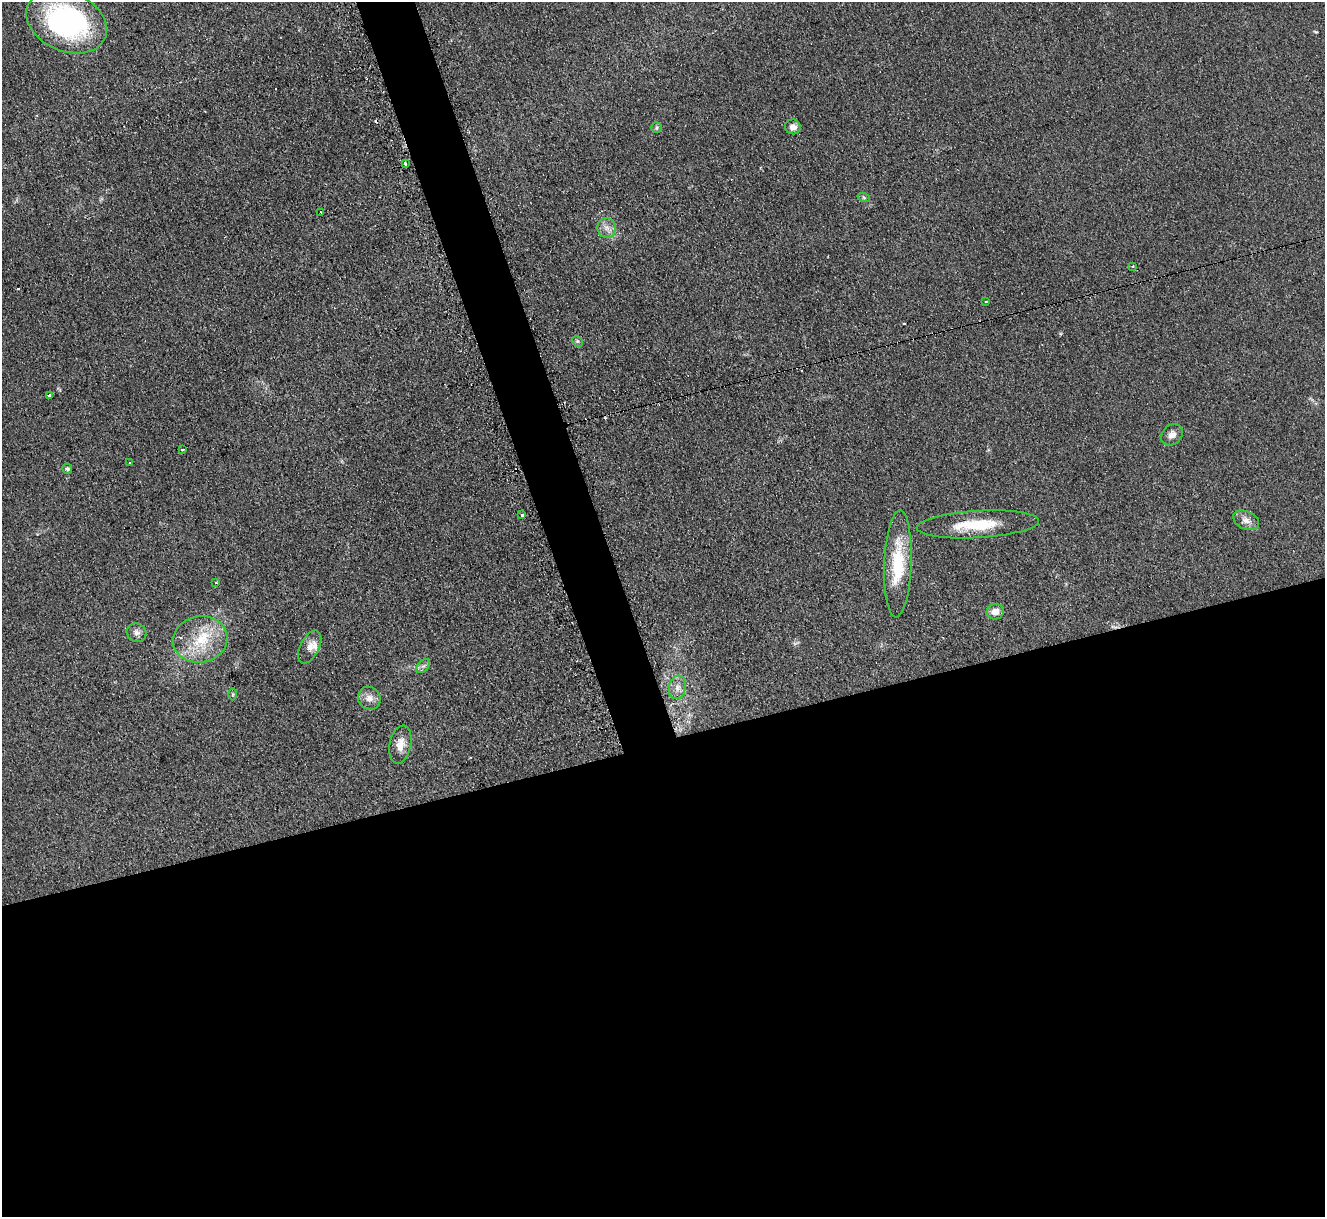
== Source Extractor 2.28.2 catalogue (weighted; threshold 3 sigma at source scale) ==
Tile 15 of 4 x 4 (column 3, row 4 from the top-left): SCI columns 2666-3988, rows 274-1488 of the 5319 x 5278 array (HDU 1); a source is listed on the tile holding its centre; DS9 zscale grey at full resolution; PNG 1327 x 1219 px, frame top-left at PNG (2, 2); each listed source drawn as its Kron ellipse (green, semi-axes under 4 px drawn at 4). Shown black and unused: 42% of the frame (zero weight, under 2 of 3 exposures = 2% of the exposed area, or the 3 px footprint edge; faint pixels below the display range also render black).
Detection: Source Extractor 2.28.2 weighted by HDU 2 'WHT'; one run over the whole footprint, this tile lists its part. Background 0.123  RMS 0.012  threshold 0.0542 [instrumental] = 3 sigma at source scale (4.5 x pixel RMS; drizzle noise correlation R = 1.50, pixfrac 1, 0.05/0.05 arcsec/px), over >= 5 px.
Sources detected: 36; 1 inside a brighter object's white glare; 4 cosmic-ray / hot-pixel residue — neither listed nor drawn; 2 inside a brighter listed object's ellipse — not listed separately; the other 29 listed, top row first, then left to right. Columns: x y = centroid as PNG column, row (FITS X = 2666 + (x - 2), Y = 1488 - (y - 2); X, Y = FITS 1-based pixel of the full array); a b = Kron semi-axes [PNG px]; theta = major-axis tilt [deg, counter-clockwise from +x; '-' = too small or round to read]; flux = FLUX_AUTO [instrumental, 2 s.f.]
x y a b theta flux
67 22 42 29 -23 210
793 127 8 7 - 6.4
656 128 5 5 - 2.1
405 164 3 3 - 2.7
864 198 6 4 -20 1.7
321 212 3 2 - 1.1
607 228 10 9 - 7.8
1133 266 3 3 - 1.3
986 302 3 2 - 1.8
577 341 6 4 -45 2.2
49 395 3 3 - 5.2
1172 435 12 9 44 7
182 449 3 2 - 1.8
129 462 3 2 - 1.8
67 469 5 5 - 2.6
522 515 3 3 - 5.8
1246 520 14 9 -24 7.9
978 524 61 13 3 50
898 564 53 13 88 61
216 583 3 3 - 1
995 612 8 7 - 10
136 633 10 9 - 5.4
200 639 27 23 10 49
310 647 18 9 63 10
423 666 8 5 43 3.3
677 687 12 8 78 8.2
233 694 6 4 -90 1.6
369 698 12 11 - 9.4
400 745 19 10 78 13